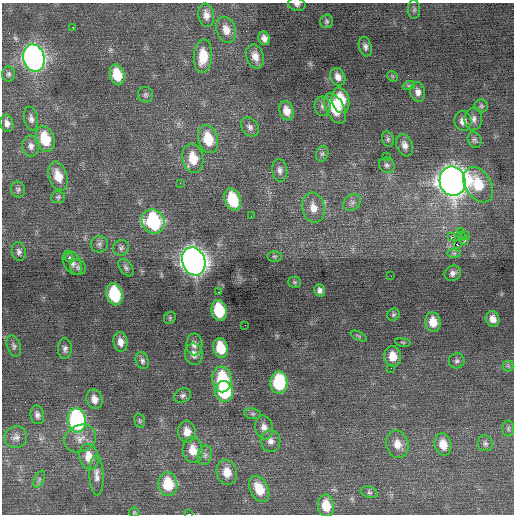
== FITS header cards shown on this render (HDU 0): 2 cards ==
NAXIS1  =                  512 / Axis length
NAXIS2  =                  512 / Axis length

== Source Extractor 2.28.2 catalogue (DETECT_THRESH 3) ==
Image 512 x 512 px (HDU 0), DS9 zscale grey, 1 PNG px = 1 image px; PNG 516 x 516 px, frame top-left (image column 1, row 512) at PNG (2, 3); each listed source drawn as its Kron ellipse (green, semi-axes under 4 px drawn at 4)
Background 0.223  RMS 0.86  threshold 2.59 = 3 sigma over >= 5 px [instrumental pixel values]
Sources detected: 121; all 121 listed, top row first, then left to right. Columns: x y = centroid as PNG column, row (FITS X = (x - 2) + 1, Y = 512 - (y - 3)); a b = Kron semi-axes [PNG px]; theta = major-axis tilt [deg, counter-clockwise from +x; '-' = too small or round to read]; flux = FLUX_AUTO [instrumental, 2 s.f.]
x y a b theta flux
297 4 9 6 -12 190
414 9 9 6 -87 150
206 15 12 8 -81 370
326 21 7 6 - 120
73 27 2 2 - 460
226 30 13 9 -72 580
264 38 7 5 -66 320
365 47 10 6 -74 220
203 56 17 9 86 1300
255 56 12 8 -72 510
34 58 14 10 -76 28000
9 74 7 6 - 160
117 75 10 7 -75 1400
392 76 6 4 -45 81
338 77 9 7 -63 360
409 85 6 4 19 91
418 92 10 7 -78 310
146 95 7 7 - 160
340 100 13 8 -78 1700
322 106 9 8 - 240
481 106 7 6 - 110
335 108 16 9 -62 1700
287 111 9 7 -73 520
31 119 12 7 -80 260
473 119 11 9 83 290
463 121 10 8 -80 380
7 123 9 6 -78 280
250 127 10 8 -54 250
45 139 13 9 -74 1800
208 139 14 10 -75 1600
388 139 8 5 -76 130
475 140 8 6 -62 150
405 145 11 8 -68 340
31 146 10 8 -87 280
322 154 8 6 73 130
386 156 2 2 - 220
193 158 15 10 -79 1300
387 165 8 7 - 180
280 170 11 7 -84 290
58 176 15 9 -72 950
452 181 14 13 - 69000
180 183 2 2 - 31
478 185 19 13 -58 1800
18 189 8 7 - 150
58 197 7 6 - 120
233 200 11 8 -72 2300
352 202 9 7 37 250
313 208 15 11 -78 680
251 216 2 2 - 54
153 222 12 11 - 5900
460 231 2 2 - 160
465 235 2 2 - 610
461 236 3 2 - 110
451 237 2 2 - 1100
465 240 4 3 - 170
99 244 8 8 - 200
458 245 3 2 - 100
121 248 8 7 - 180
19 252 9 7 -79 200
454 253 7 4 0 120
69 257 4 3 - 310
274 257 7 5 -2 120
194 261 14 11 -71 51000
72 263 13 8 -60 340
78 267 8 7 - 160
126 268 10 6 -53 160
453 273 8 7 - 230
391 276 2 2 - 23
294 282 6 5 - 100
320 290 6 5 - 180
219 292 2 2 - 310
114 294 11 8 -77 3600
219 310 10 7 -78 2400
393 315 6 5 - 110
170 318 6 5 - 95
493 319 8 7 - 390
433 322 10 8 -82 850
245 325 2 2 - 20
359 336 9 4 -26 81
120 342 10 7 -81 400
403 342 8 3 -9 79
194 344 11 8 89 300
14 346 11 6 -72 170
221 348 10 7 -76 1500
65 349 10 7 -90 220
194 354 11 9 -77 390
393 356 10 8 -80 750
142 361 9 6 -69 180
457 361 8 7 - 180
508 366 5 5 - 95
391 368 2 2 - 43
222 379 13 9 -82 3300
279 383 11 8 89 3900
224 391 10 9 - 3800
182 396 9 6 25 170
94 399 10 8 -70 400
253 414 8 5 -7 130
37 415 9 7 -80 210
77 420 12 9 -81 8600
140 421 7 5 -74 94
264 427 12 9 -77 400
508 429 8 6 -90 120
187 432 10 9 - 570
16 437 11 11 - 340
80 439 16 13 26 650
271 441 11 10 - 360
485 443 8 7 - 180
397 444 14 11 -75 650
443 444 11 8 -76 770
193 450 13 10 -78 830
205 455 10 7 81 200
89 457 13 9 -78 830
227 472 12 10 -75 760
97 475 20 7 -88 390
39 479 9 5 64 140
168 484 12 9 -81 2000
259 489 14 9 -63 1200
369 492 9 5 -17 140
326 506 11 8 -82 1100
134 512 5 4 - 67
189 514 2 2 - 1900
At the frame edge (FLAGS 8, measured only in part): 2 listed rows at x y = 297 4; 189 514